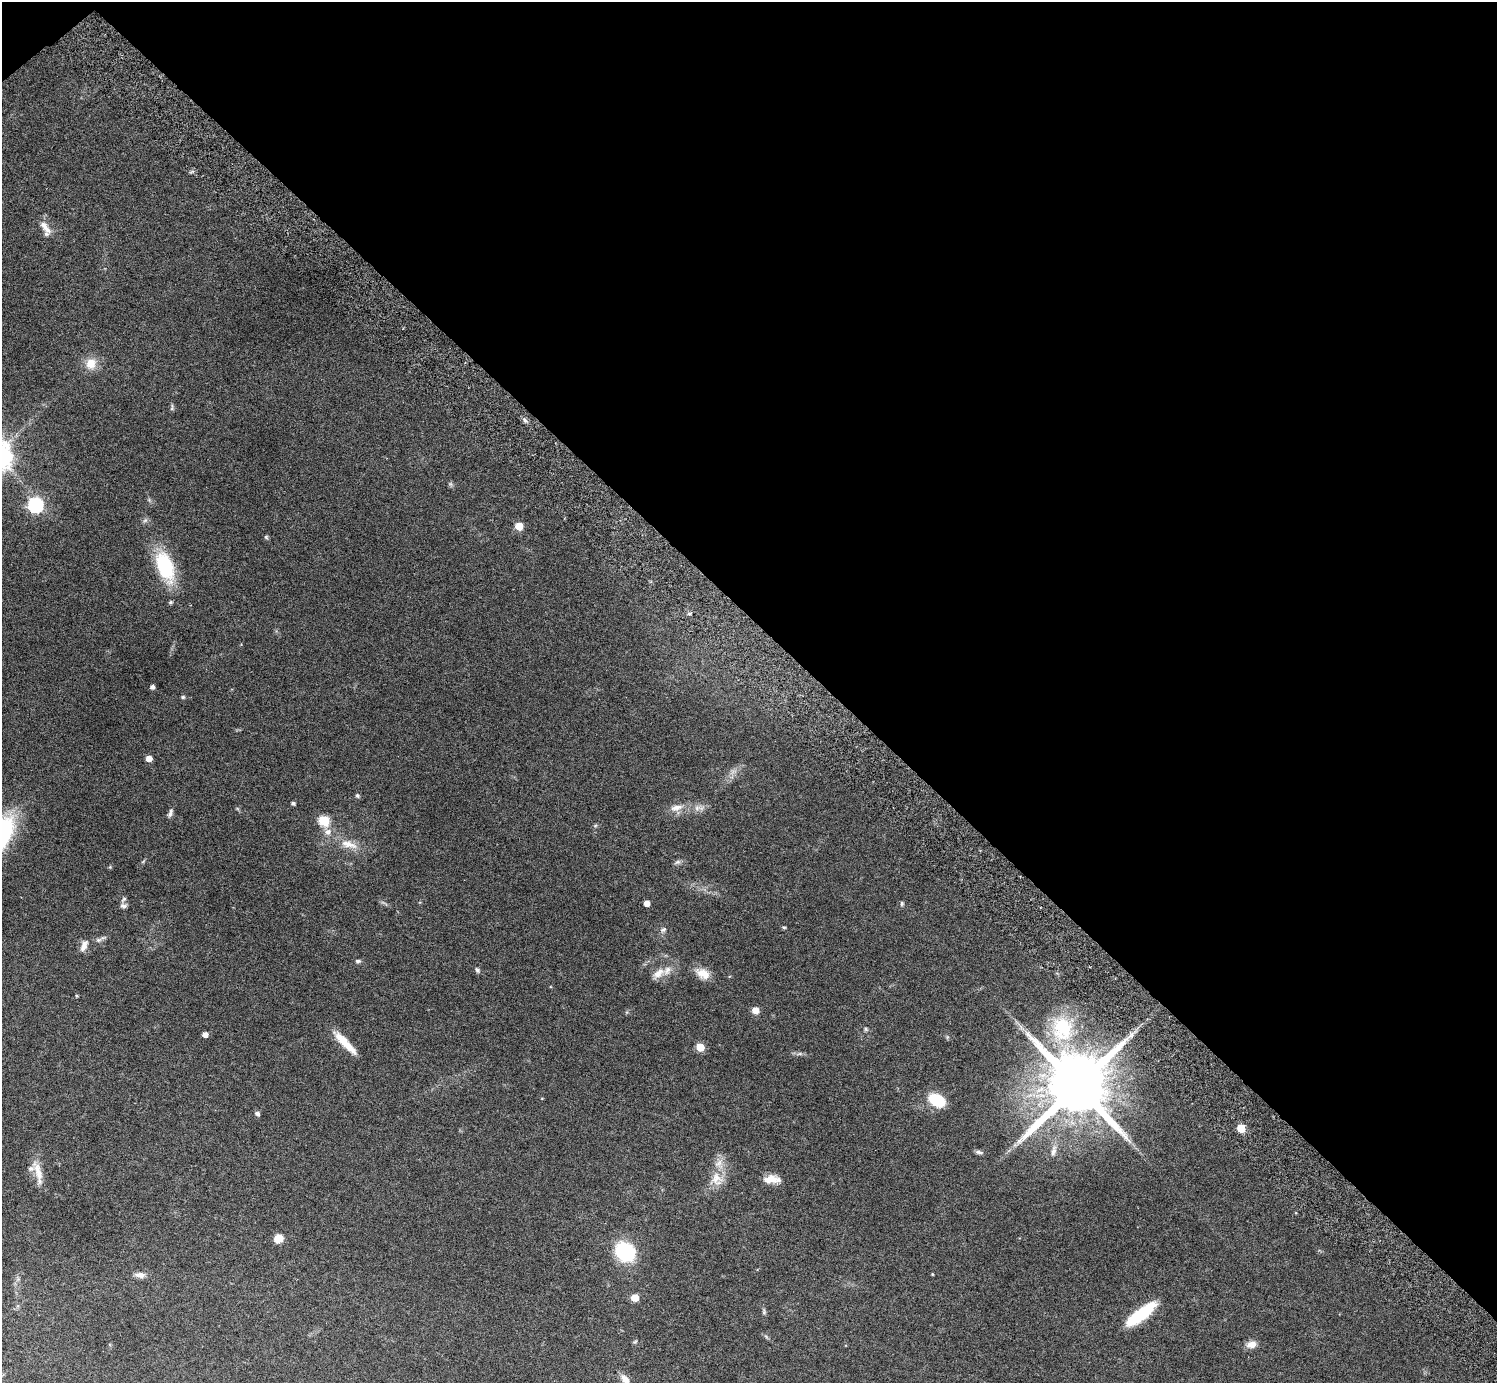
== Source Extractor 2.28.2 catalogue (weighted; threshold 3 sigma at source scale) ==
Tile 3 of 4 x 4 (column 3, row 1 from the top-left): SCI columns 3036-4530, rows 4343-5723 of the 6029 x 6026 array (HDU 1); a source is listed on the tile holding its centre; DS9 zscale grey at full resolution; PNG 1499 x 1385 px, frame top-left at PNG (2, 2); no overlay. Shown black and unused: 45% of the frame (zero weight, under 3 of 6 exposures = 3% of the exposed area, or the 3 px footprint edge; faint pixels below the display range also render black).
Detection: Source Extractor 2.28.2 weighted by HDU 2 'WHT'; one run over the whole footprint, this tile lists its part. Background 0.0569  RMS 0.0044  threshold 0.0178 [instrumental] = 3 sigma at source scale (4.09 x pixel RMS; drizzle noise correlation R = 1.36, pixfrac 0.8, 0.05/0.05 arcsec/px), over >= 5 px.
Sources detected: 77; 1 too faint to see at this stretch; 1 long thin detection or spike segment (spike, bleed or trail) — not listed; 6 inside a brighter listed object's ellipse — not listed separately; the other 69 listed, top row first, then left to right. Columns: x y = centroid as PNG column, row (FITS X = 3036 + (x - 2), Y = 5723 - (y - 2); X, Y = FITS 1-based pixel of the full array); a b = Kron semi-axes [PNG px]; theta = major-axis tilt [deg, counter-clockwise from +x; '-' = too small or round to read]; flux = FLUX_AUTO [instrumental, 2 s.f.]
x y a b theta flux
44 225 14 8 -30 2.6
91 363 14 12 81 6.2
172 407 10 5 89 0.83
525 420 9 5 -49 1.1
451 484 8 6 -42 0.81
149 500 7 4 -46 0.76
35 505 7 7 - 80
145 520 9 5 53 1
519 526 5 5 - 9.2
266 537 6 5 - 0.62
165 566 29 14 -70 33
171 602 6 5 - 0.64
689 614 5 5 - 0.79
152 687 4 4 - 1.5
183 697 5 4 - 0.62
149 758 5 5 - 4
357 796 6 6 - 0.77
293 803 4 3 - 1
676 808 19 9 15 4.2
697 808 12 9 48 2.6
170 813 12 5 69 1.4
324 821 9 6 -69 27
595 825 6 4 2 0.6
349 844 28 12 -17 7.3
143 861 8 3 45 0.53
677 862 9 6 13 1.2
110 867 5 5 - 0.44
384 903 14 3 -33 0.84
647 903 5 5 - 3
902 903 6 4 78 0.7
123 906 9 8 - 1.3
784 927 5 4 - 0.54
663 930 10 7 30 1.3
99 940 10 6 17 1.3
84 945 16 8 70 2.9
358 961 7 5 8 0.97
477 970 7 5 -50 0.92
658 973 20 11 40 4.4
702 973 19 12 -29 5.4
76 996 5 3 - 0.4
755 1010 5 5 - 6.5
1062 1028 36 31 90 27
866 1029 6 5 - 0.65
205 1034 5 4 - 2.5
1131 1035 14 5 49 2.4
345 1043 35 8 -46 8.3
700 1047 5 5 - 11
799 1054 12 4 9 1.1
1077 1086 19 16 42 4900
542 1098 4 3 - 0.28
937 1100 14 9 -28 20
257 1113 5 5 - 1.4
1241 1128 5 5 - 12
979 1152 11 5 -13 1.2
38 1173 36 9 -77 6.1
717 1179 20 18 -68 6.9
772 1179 19 9 0 5
278 1238 9 8 - 4.9
625 1252 17 14 -39 39
932 1274 3 3 - 0.32
140 1275 14 7 -4 2.3
18 1279 9 5 -83 1.2
635 1298 5 5 - 6.4
764 1312 10 5 -82 0.87
1142 1314 32 10 37 22
766 1337 9 3 -45 0.68
635 1342 7 4 38 0.57
1251 1344 13 9 13 2.9
625 1379 15 7 -51 3.4
Isophote crosses this tile's border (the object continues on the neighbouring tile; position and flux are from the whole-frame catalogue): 1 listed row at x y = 625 1379